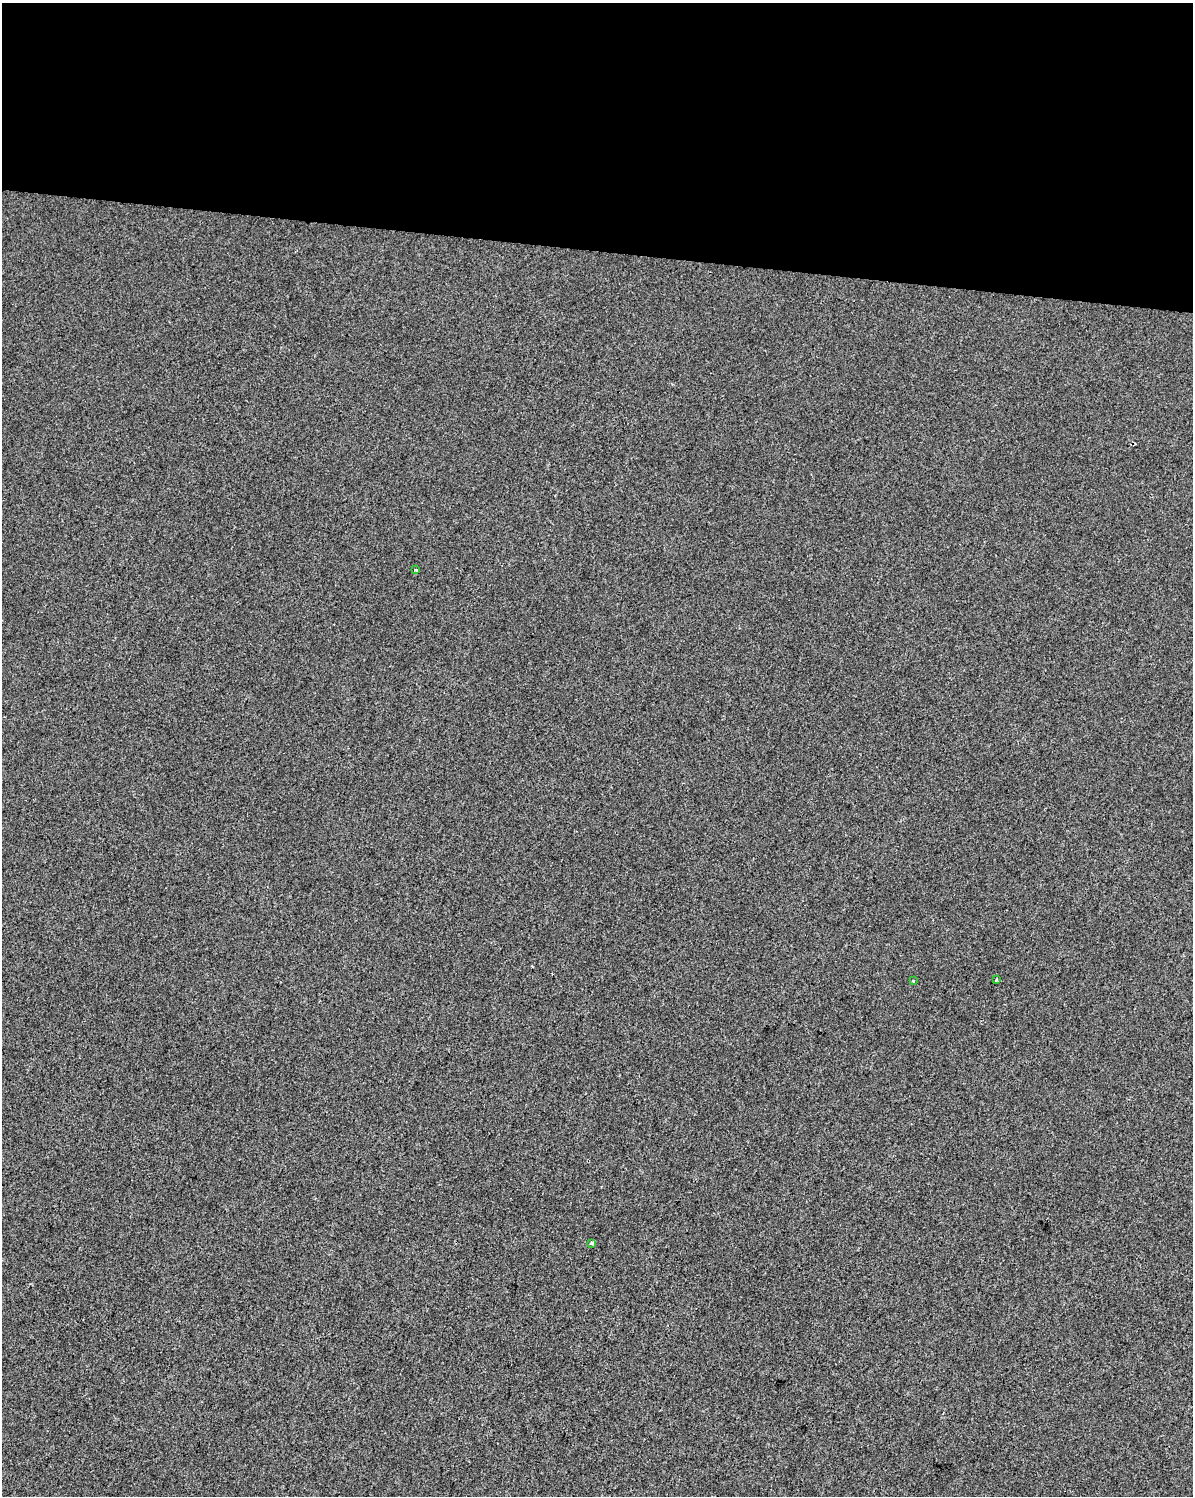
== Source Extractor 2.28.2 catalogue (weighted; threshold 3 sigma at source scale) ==
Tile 3 of 4 x 3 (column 3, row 1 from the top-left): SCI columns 2391-3581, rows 3271-4764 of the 4773 x 4990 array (HDU 1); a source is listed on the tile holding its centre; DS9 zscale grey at full resolution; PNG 1195 x 1498 px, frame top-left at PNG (2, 3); each listed source drawn as its Kron ellipse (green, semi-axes under 4 px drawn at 4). Shown black and unused: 17% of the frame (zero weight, under 2 of 3 exposures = <1% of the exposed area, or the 3 px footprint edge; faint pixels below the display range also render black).
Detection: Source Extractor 2.28.2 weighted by HDU 2 'WHT'; one run over the whole footprint, this tile lists its part. Background -9.93e-05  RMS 0.0057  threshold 0.0255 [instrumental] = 3 sigma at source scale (4.5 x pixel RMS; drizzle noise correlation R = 1.50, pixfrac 1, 0.0396/0.0396 arcsec/px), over >= 5 px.
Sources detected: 4; all 4 listed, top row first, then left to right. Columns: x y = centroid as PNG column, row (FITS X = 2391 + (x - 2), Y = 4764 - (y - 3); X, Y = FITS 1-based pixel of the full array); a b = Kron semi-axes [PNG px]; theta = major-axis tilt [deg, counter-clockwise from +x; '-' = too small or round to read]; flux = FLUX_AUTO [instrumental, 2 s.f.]
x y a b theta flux
416 570 3 3 - 2.1
996 980 4 3 - 0.78
913 981 3 3 - 0.69
592 1243 4 3 - 3